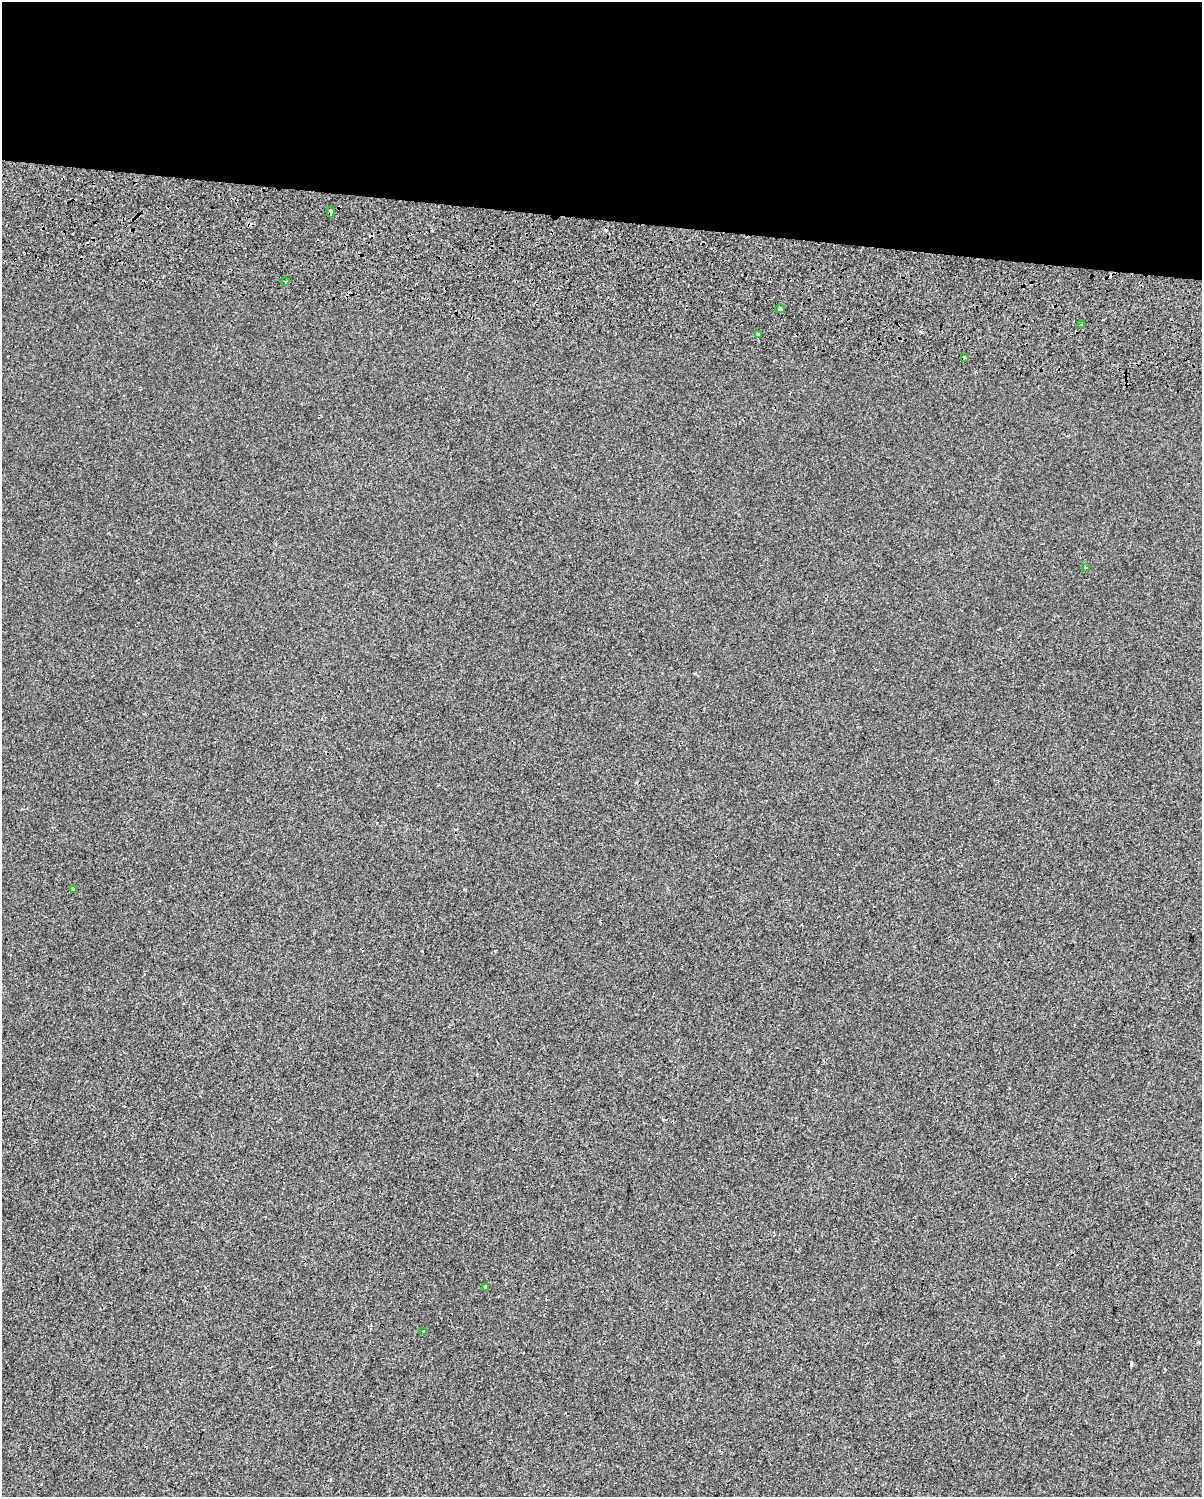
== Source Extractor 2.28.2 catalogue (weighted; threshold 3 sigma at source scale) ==
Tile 3 of 4 x 3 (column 3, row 1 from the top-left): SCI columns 2542-3741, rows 3372-4866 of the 5091 x 5303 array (HDU 1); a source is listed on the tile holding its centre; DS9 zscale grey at full resolution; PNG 1204 x 1499 px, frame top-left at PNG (2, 2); each listed source drawn as its Kron ellipse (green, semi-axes under 4 px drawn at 4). Shown black and unused: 15% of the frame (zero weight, under 2 of 3 exposures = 11% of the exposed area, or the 3 px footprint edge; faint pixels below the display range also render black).
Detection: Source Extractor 2.28.2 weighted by HDU 2 'WHT'; one run over the whole footprint, this tile lists its part. Background -0.00165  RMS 0.0067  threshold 0.03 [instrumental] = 3 sigma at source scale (4.5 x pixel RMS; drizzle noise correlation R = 1.50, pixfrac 1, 0.0396/0.0396 arcsec/px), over >= 5 px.
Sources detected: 18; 8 cosmic-ray / hot-pixel residue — neither listed nor drawn; the other 10 listed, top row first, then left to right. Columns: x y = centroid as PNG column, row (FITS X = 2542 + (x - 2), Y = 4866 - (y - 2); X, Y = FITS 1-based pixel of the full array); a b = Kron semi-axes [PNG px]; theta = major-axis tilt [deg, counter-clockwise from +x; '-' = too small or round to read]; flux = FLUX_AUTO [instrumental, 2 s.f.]
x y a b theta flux
331 212 6 3 -78 1.7
285 281 4 3 - 0.6
780 309 5 3 - 4.1
1082 325 3 3 - 0.61
758 335 4 3 - 3.5
965 357 3 3 - 4.1
1085 567 3 2 - 0.76
73 889 3 3 - 0.64
485 1287 3 3 - 14
423 1331 3 3 - 0.62
Overlapping masked pixels (flux is a lower limit): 1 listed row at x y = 331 212